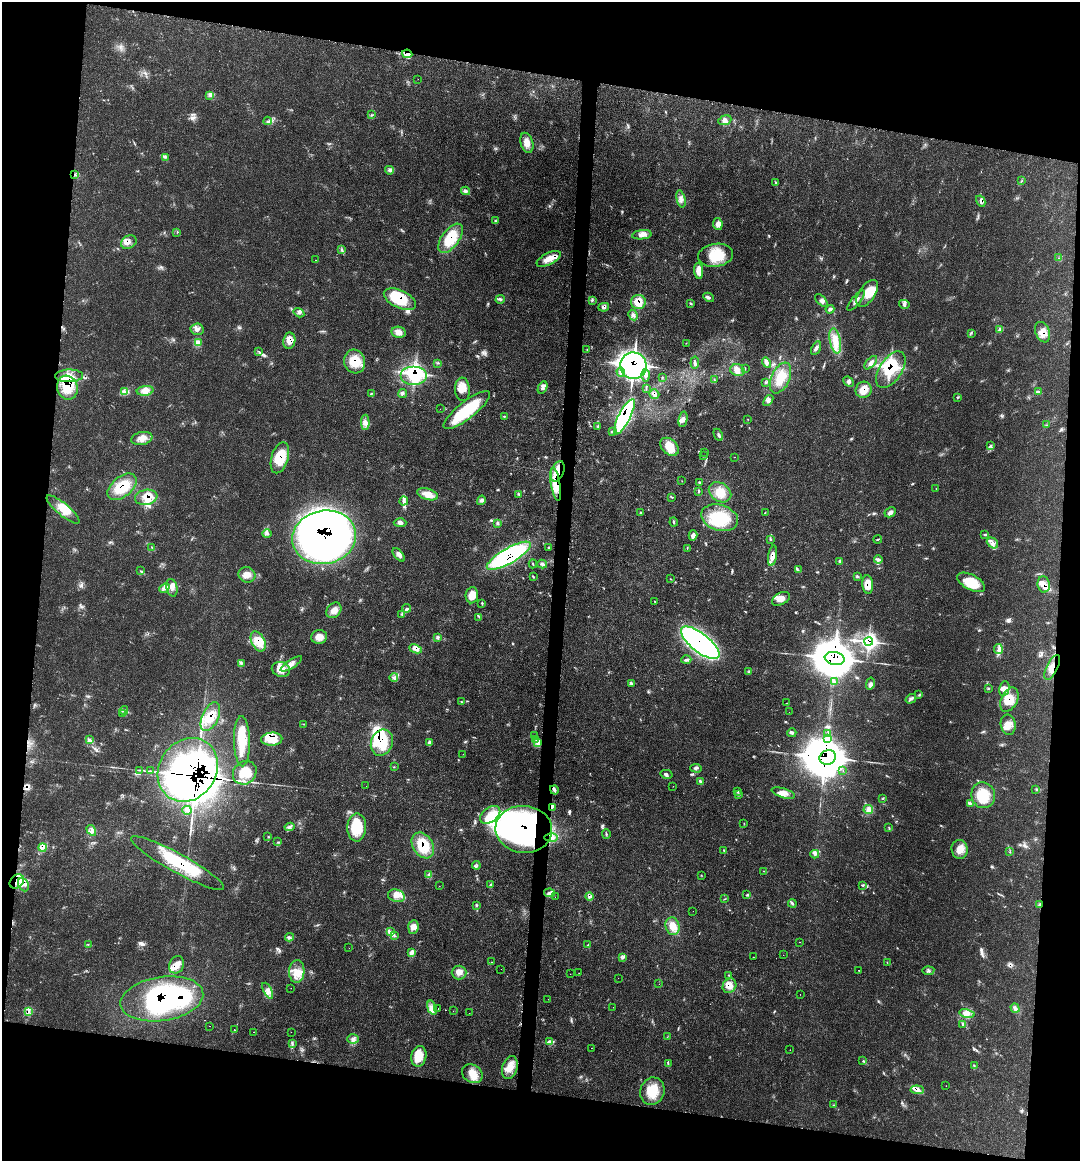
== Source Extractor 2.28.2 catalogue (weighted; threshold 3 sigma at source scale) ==
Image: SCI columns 136-4447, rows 4-4639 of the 4694 x 4641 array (HDU 1 of 3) = the unmasked area's bounding box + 8 px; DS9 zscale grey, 4 x 4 block average (1 PNG px = mean of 4 x 4 image px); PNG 1082 x 1163 px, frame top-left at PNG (2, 2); each listed source drawn as its Kron ellipse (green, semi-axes under 4 px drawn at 4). Shown black and unused: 19% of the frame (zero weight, under 3 of 4 exposures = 2% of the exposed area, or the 3 px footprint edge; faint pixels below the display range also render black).
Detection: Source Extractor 2.28.2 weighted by HDU 2 'WHT'. Background 0.0549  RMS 0.0033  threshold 0.0148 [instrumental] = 3 sigma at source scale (4.5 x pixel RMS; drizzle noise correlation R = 1.50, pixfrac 1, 0.05/0.05 arcsec/px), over >= 5 px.
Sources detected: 459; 32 inside a brighter object's white glare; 17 cosmic-ray / hot-pixel residue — neither listed nor drawn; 21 coinciding with a brighter row at this scale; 65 inside a brighter listed object's ellipse — not listed separately; the other 324 listed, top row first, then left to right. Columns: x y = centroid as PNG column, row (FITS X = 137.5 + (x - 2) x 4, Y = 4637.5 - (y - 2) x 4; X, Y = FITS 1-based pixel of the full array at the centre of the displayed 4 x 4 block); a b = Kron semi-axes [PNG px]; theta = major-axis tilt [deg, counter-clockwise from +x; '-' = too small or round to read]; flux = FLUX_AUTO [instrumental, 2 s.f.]
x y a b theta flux
407 54 5 3 - 6.4
418 79 2 2 - 0.41
210 95 3 2 - 3.5
371 115 2 2 - 1.1
725 120 7 4 19 8.3
268 121 4 2 - 2.9
527 143 10 6 -73 17
165 157 3 2 - 2
389 170 4 2 - 3.9
74 175 3 2 - 2.8
1021 181 4 2 - 1.2
776 183 2 2 - 0.71
466 191 4 3 - 4.5
681 199 8 4 -77 9.2
981 201 6 4 -61 6.4
495 220 2 2 - 0.87
718 224 6 5 - 12
177 232 2 2 - 0.74
642 235 10 4 6 13
451 238 17 8 54 66
129 242 8 6 30 12
342 250 3 2 - 2.1
716 255 17 11 7 57
1059 258 3 2 - 0.96
549 259 13 6 27 23
315 260 2 2 - 0.4
699 271 8 4 -86 25
867 293 15 8 56 38
709 297 6 3 -31 4.5
400 299 17 9 -25 100
500 299 5 2 - 3.5
821 300 8 4 -47 7.3
856 300 13 3 51 8.1
592 301 4 2 - 2.1
638 302 7 7 - 32
691 304 3 2 - 1.7
904 304 5 3 - 4.3
604 307 5 4 - 5.8
830 309 4 3 - 4.7
299 313 6 3 -33 5.2
633 315 5 4 - 6.4
197 329 6 6 - 9
1000 329 4 3 - 3.5
398 332 7 5 -10 13
1043 332 10 7 -68 22
971 333 3 2 - 0.93
289 341 8 6 81 20
835 341 13 5 -79 23
198 342 3 2 - 2.8
686 343 2 2 - 0.67
816 348 7 3 62 7.1
587 350 2 2 - 0.67
259 351 2 2 - 0.77
355 361 12 10 -74 46
437 363 2 2 - 1.3
695 363 6 3 82 4.4
766 363 5 4 - 5.5
871 363 8 4 48 8.2
633 366 13 13 - 860
745 368 2 2 - 0.88
737 370 7 6 - 15
891 370 20 11 57 79
621 372 5 3 - 4.9
414 375 13 9 0 110
645 375 6 4 89 7.2
69 376 14 6 1 24
662 377 2 2 - 1.1
781 378 16 9 66 42
714 380 3 2 - 1.6
849 382 6 4 -43 6.1
766 383 3 2 - 1.7
543 387 6 2 64 4.4
67 388 12 10 -72 61
646 388 2 2 - 1.2
462 389 12 7 -86 24
864 390 8 8 - 25
145 391 8 5 6 14
1039 391 3 2 - 2.9
124 392 3 2 - 3.1
372 393 2 2 - 1.2
403 393 5 2 - 2.9
654 394 5 3 - 6.4
958 398 2 2 - 1.3
768 400 6 3 51 5.6
440 409 2 2 - 0.61
467 410 28 8 38 120
504 416 3 2 - 1
624 417 19 6 63 550
683 419 8 4 78 8.9
748 419 2 2 - 0.61
365 422 7 4 -90 9
1047 425 2 2 - 1
598 426 4 2 - 1.9
612 432 3 2 - 3.9
718 435 6 3 -63 4.6
142 438 11 6 11 17
990 445 2 2 - 0.9
669 447 10 7 -44 42
704 452 2 2 - 0.78
704 456 2 2 - 0.91
734 457 2 2 - 0.44
280 458 16 8 73 57
558 471 11 6 70 39
682 481 2 2 - 0.57
699 483 4 2 - 2.2
556 484 17 4 -80 55
122 487 17 10 40 56
936 489 2 2 - 0.69
698 491 4 2 - 2.6
720 492 12 9 -34 28
428 494 11 5 -17 22
519 494 3 3 - 2.6
146 497 11 7 10 25
672 497 2 2 - 1.6
481 500 5 3 - 4.6
404 501 4 3 - 4.8
63 509 21 6 -40 30
765 512 2 2 - 0.66
890 512 6 4 28 6.7
640 513 3 2 - 2.1
720 518 19 13 -17 88
674 522 4 2 - 2.1
400 523 6 4 -2 5.9
498 523 4 3 - 3.5
267 534 4 2 - 3.3
693 535 5 3 - 10
985 535 2 2 - 0.94
324 537 32 26 11 940
770 539 3 2 - 1.3
878 539 4 2 - 1.9
992 543 6 4 -40 8.9
152 547 2 2 - 0.81
549 547 3 2 - 1.8
687 548 2 2 - 1
399 555 8 4 -51 8.4
509 556 25 7 30 320
772 556 10 4 81 17
878 559 4 3 - 4.4
839 561 2 2 - 1.7
533 564 4 2 - 1.4
542 564 5 3 - 4.6
798 570 2 2 - 1.3
140 571 2 2 - 0.77
247 575 8 7 - 16
533 577 3 2 - 1.9
858 577 3 2 - 1.6
671 579 3 2 - 1.1
971 582 15 7 -28 66
1044 584 8 6 -80 14
868 585 9 5 -85 26
164 588 5 3 - 5.9
172 588 9 5 -77 13
472 595 8 6 83 24
781 599 9 6 28 20
654 601 2 2 - 0.95
482 603 3 2 - 1.6
407 608 4 3 - 3.5
334 610 8 6 44 15
402 614 3 2 - 1.9
479 617 3 2 - 1.5
319 637 8 7 - 19
437 638 4 3 - 3.3
258 641 11 6 -64 29
869 642 4 3 - 480
700 643 23 9 -38 1000
416 649 6 4 -25 11
998 649 5 2 - 5.3
835 658 10 6 -9 7400
686 660 5 3 - 4.1
241 663 4 2 - 2.6
291 664 12 4 32 12
1052 667 13 5 64 22
281 669 9 7 -19 24
749 672 3 2 - 1.5
394 677 4 2 - 2.6
835 681 3 2 - 1.8
631 684 3 3 - 2.8
870 684 6 3 77 5
988 688 2 2 - 0.95
1004 688 7 5 79 13
919 695 3 2 - 1.4
911 699 5 3 - 4.9
1009 700 13 8 64 36
461 702 2 2 - 1.2
786 703 2 2 - 0.56
124 710 4 3 - 6.3
789 712 2 2 - 0.51
122 713 2 2 - 1.4
210 717 15 8 65 46
304 724 2 2 - 0.96
1008 725 10 7 -79 18
792 733 4 2 - 3.3
828 734 3 2 - 2.4
535 736 2 2 - 1.1
827 738 3 3 - 5.8
89 739 2 2 - 1.1
272 739 10 6 4 51
536 739 4 2 - 2
242 741 25 8 -89 61
382 743 13 10 70 89
429 743 4 3 - 3.2
537 743 4 3 - 6.5
463 754 2 2 - 0.48
828 757 8 7 - 2800
394 767 2 2 - 0.97
696 768 6 3 -3 4.1
139 770 2 2 - 1.2
188 770 33 28 55 1200
843 770 2 2 - 0.41
151 771 2 2 - 1.9
245 773 12 11 - 46
666 774 6 3 -13 4.2
700 781 4 3 - 4.3
366 786 2 2 - 0.63
673 786 2 2 - 0.41
1036 789 2 2 - 1.5
554 790 5 3 - 4.4
738 792 2 2 - 1.8
783 793 12 4 -17 15
738 795 3 2 - 1.7
983 795 13 11 -73 64
882 799 2 2 - 0.68
970 803 4 3 - 3.3
552 807 4 2 - 2.9
868 809 5 4 - 8
187 810 4 3 - 4.1
490 815 11 7 37 29
744 823 2 2 - 0.59
289 827 5 2 - 3.5
357 827 14 9 88 76
889 827 2 2 - 0.94
524 829 28 23 -5 600
91 830 6 3 -57 6.9
606 834 4 2 - 2.4
268 837 2 2 - 1.5
551 837 7 3 -1 9
278 842 2 2 - 1.3
423 845 14 10 -57 69
42 847 4 2 - 3.9
960 849 9 8 - 19
724 851 3 2 - 1.7
1010 852 2 2 - 0.58
815 854 4 3 - 4
178 863 53 9 -29 130
476 865 4 2 - 2.7
764 871 2 2 - 0.57
428 874 3 2 - 2.9
701 875 2 2 - 0.68
17 881 8 6 43 24
23 884 7 5 -66 13
491 885 2 2 - 1.2
862 885 4 2 - 1.9
439 886 2 2 - 0.65
550 893 5 3 - 6.2
747 895 3 2 - 2.3
396 896 8 6 -15 16
589 896 4 4 - 5.9
555 897 2 2 - 0.37
725 899 2 2 - 0.69
792 903 4 3 - 3.4
1039 904 3 2 - 2.2
477 906 2 2 - 0.93
693 911 2 2 - 0.35
673 926 9 7 -73 23
413 927 7 5 84 12
391 932 2 2 - 1.7
394 936 2 2 - 1.1
289 937 4 2 - 3.1
800 942 2 2 - 0.97
88 944 2 2 - 0.7
588 945 3 2 - 1.6
349 948 2 2 - 1.4
411 952 3 2 - 4
783 955 2 2 - 0.62
623 957 2 2 - 1.2
753 957 2 2 - 0.52
491 962 2 2 - 0.86
887 962 2 2 - 0.68
177 965 9 7 64 17
501 969 2 2 - 0.37
859 970 2 2 - 1.4
297 971 11 7 87 23
928 971 6 2 6 3.9
459 972 7 7 - 15
579 973 2 2 - 0.36
570 974 2 2 - 0.84
728 975 2 2 - 1.2
618 978 2 2 - 0.29
659 984 2 2 - 0.78
729 986 7 6 - 22
291 988 2 2 - 0.43
268 991 8 3 -64 10
800 994 2 2 - 0.32
162 999 42 22 9 290
548 999 2 2 - 0.65
613 1007 2 2 - 1.2
432 1008 7 4 -72 12
1015 1008 5 4 - 6
438 1009 2 2 - 1.3
28 1011 2 2 - 1.3
453 1011 2 2 - 3
469 1013 2 2 - 0.35
967 1013 7 3 -10 10
963 1024 3 2 - 2.7
209 1026 2 2 - 0.94
234 1029 2 2 - 1.2
253 1032 2 2 - 2.1
291 1032 2 2 - 0.27
667 1037 2 2 - 1.2
353 1039 6 4 4 7.5
549 1041 3 2 - 2.7
292 1044 3 2 - 2.1
591 1048 2 2 - 0.34
790 1050 2 2 - 0.76
419 1056 10 7 77 42
863 1061 3 2 - 1.2
668 1064 2 2 - 1.3
974 1066 3 2 - 1.2
510 1068 12 7 74 24
472 1074 11 9 -34 25
946 1086 2 2 - 0.36
917 1090 6 4 -5 9.1
652 1091 14 12 73 53
834 1105 3 2 - 1.5
Overlapping masked pixels (flux is a lower limit): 56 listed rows (the first 20) at x y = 407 54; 74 175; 981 201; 451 238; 129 242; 400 299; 638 302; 604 307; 1043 332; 289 341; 355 361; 633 366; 891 370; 414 375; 69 376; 67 388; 864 390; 654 394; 624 417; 280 458
Diffuse or blended objects may show on this block-average render without a row.